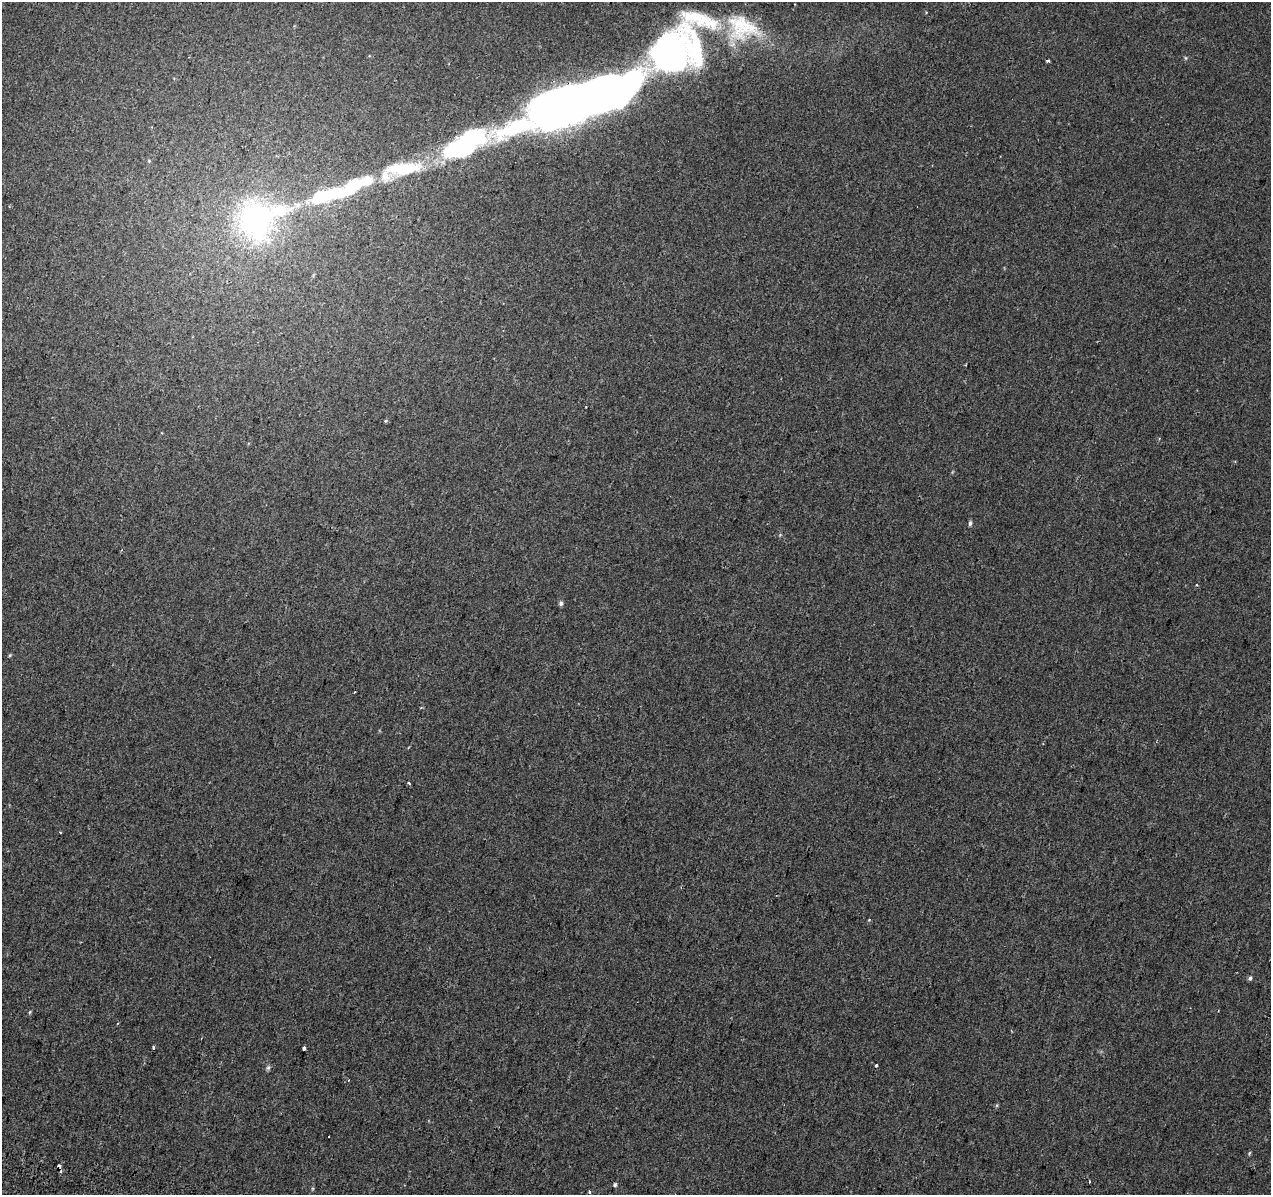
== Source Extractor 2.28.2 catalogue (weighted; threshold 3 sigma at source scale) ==
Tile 7 of 4 x 4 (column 3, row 2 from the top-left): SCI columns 2564-3832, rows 2724-3916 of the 5120 x 5387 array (HDU 1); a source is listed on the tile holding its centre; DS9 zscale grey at full resolution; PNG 1273 x 1197 px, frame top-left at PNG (2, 2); no overlay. Shown black and unused: <1% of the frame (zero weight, under 2 of 3 exposures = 3% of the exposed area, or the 3 px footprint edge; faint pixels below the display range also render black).
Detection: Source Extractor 2.28.2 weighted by HDU 2 'WHT'; one run over the whole footprint, this tile lists its part. Background -8.78e-04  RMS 0.0049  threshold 0.022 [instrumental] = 3 sigma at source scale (4.5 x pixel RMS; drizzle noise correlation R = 1.50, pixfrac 1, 0.0396/0.0396 arcsec/px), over >= 5 px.
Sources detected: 35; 3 inside a brighter object's white glare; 4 cosmic-ray / hot-pixel residue — not listed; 4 inside a brighter listed object's ellipse — not listed separately; the other 24 listed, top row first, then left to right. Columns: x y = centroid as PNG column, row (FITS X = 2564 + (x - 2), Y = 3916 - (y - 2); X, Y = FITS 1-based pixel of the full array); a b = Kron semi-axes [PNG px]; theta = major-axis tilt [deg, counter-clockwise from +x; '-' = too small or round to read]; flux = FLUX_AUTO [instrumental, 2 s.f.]
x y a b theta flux
742 28 47 35 -17 35
674 52 80 42 38 210
1186 58 6 3 -70 0.53
1048 61 3 3 - 0.83
551 112 42 28 31 430
465 145 144 26 20 120
323 196 22 9 18 40
297 205 10 8 -5 2.8
279 211 16 9 10 21
256 220 15 14 - 220
970 523 7 4 82 0.97
561 603 6 5 - 1.1
10 655 5 3 - 0.46
409 783 3 2 - 0.79
869 919 3 3 - 0.58
1250 978 5 5 - 0.86
30 1012 6 3 71 0.49
304 1048 4 3 - 2.9
876 1065 3 3 - 1.2
268 1068 7 5 68 0.93
1249 1153 6 3 70 0.56
1089 1182 3 2 - 0.47
615 1185 6 4 73 0.71
589 1192 4 3 - 2.1
Overlapping masked pixels (flux is a lower limit): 1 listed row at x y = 551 112